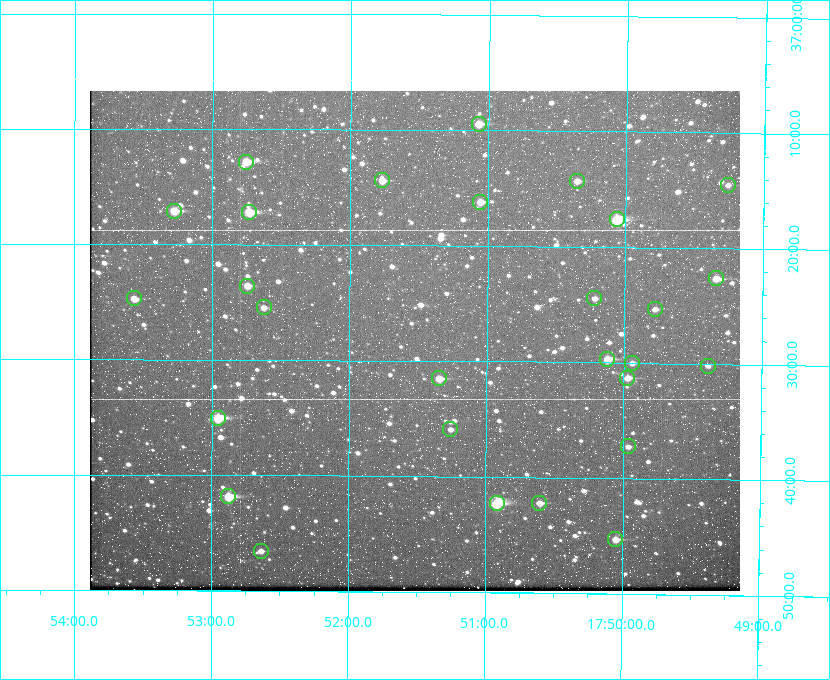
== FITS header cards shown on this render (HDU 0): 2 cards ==
NAXIS1  =                  650
NAXIS2  =                  500

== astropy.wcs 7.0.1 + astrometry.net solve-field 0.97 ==
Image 650 x 500 px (HDU 0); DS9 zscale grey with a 90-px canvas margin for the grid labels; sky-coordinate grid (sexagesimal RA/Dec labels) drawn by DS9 from the SOLVED WCS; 28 Tycho-2 reference stars matched to detected sources circled (green)
Header WCS: none
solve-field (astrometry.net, Tycho-2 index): SOLVED blind (the file carries no WCS)
Solved WCS: RA---TAN-SIP/DEC--TAN-SIP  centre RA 17:51:32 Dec +37:28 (267.88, +37.47 deg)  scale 5.2 arcsec/px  FOV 56.3' x 43.3'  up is +180 deg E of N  parity flipped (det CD > 0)
(file carries no celestial WCS; the grid is the blind solution)
Tycho-2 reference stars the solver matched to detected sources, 28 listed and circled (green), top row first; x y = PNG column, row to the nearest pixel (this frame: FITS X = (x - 90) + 1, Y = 500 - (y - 91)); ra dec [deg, ICRS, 3 dp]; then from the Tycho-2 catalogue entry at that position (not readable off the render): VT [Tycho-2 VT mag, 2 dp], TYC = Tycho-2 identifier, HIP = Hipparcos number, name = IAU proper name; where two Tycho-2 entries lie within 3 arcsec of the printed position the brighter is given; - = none
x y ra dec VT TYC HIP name
479 124 267.768 +37.157 9.98 2620-745-1 - -
246 162 268.189 +37.213 9.71 2620-542-1 - -
382 180 267.943 +37.240 10.39 2620-505-1 - -
577 181 267.589 +37.238 11.09 2619-212-1 - -
728 185 267.316 +37.242 12.03 2619-611-1 - -
480 202 267.764 +37.270 10.17 2620-784-1 - -
174 211 268.319 +37.285 9.88 2620-536-1 - -
249 212 268.183 +37.286 8.98 2620-786-1 87506 -
617 219 267.517 +37.293 8.96 2619-379-1 - -
716 278 267.335 +37.377 10.60 2619-634-1 - -
247 286 268.186 +37.393 10.44 2620-175-1 - -
134 298 268.392 +37.412 10.60 2620-800-1 - -
594 298 267.555 +37.408 11.50 2619-358-1 - -
264 307 268.156 +37.424 11.25 2620-712-1 - -
655 309 267.445 +37.422 11.17 2619-451-1 - -
607 359 267.531 +37.495 10.07 2619-274-1 - -
632 363 267.485 +37.500 11.33 2619-40-1 - -
708 366 267.347 +37.503 12.15 3088-638-1 - -
439 378 267.836 +37.525 9.96 3089-889-1 - -
627 378 267.494 +37.522 10.35 3088-270-1 - -
218 418 268.239 +37.584 8.64 3089-755-1 - -
450 429 267.815 +37.598 11.54 3089-1081-1 - -
628 446 267.491 +37.621 11.40 3088-1284-1 - -
228 496 268.219 +37.697 8.93 3089-671-1 - -
497 503 267.730 +37.705 8.13 3089-1203-1 87349 -
539 503 267.652 +37.703 11.04 3089-693-1 - -
615 539 267.512 +37.755 10.10 3089-2332-1 - -
261 551 268.159 +37.775 11.22 3089-2245-1 - -